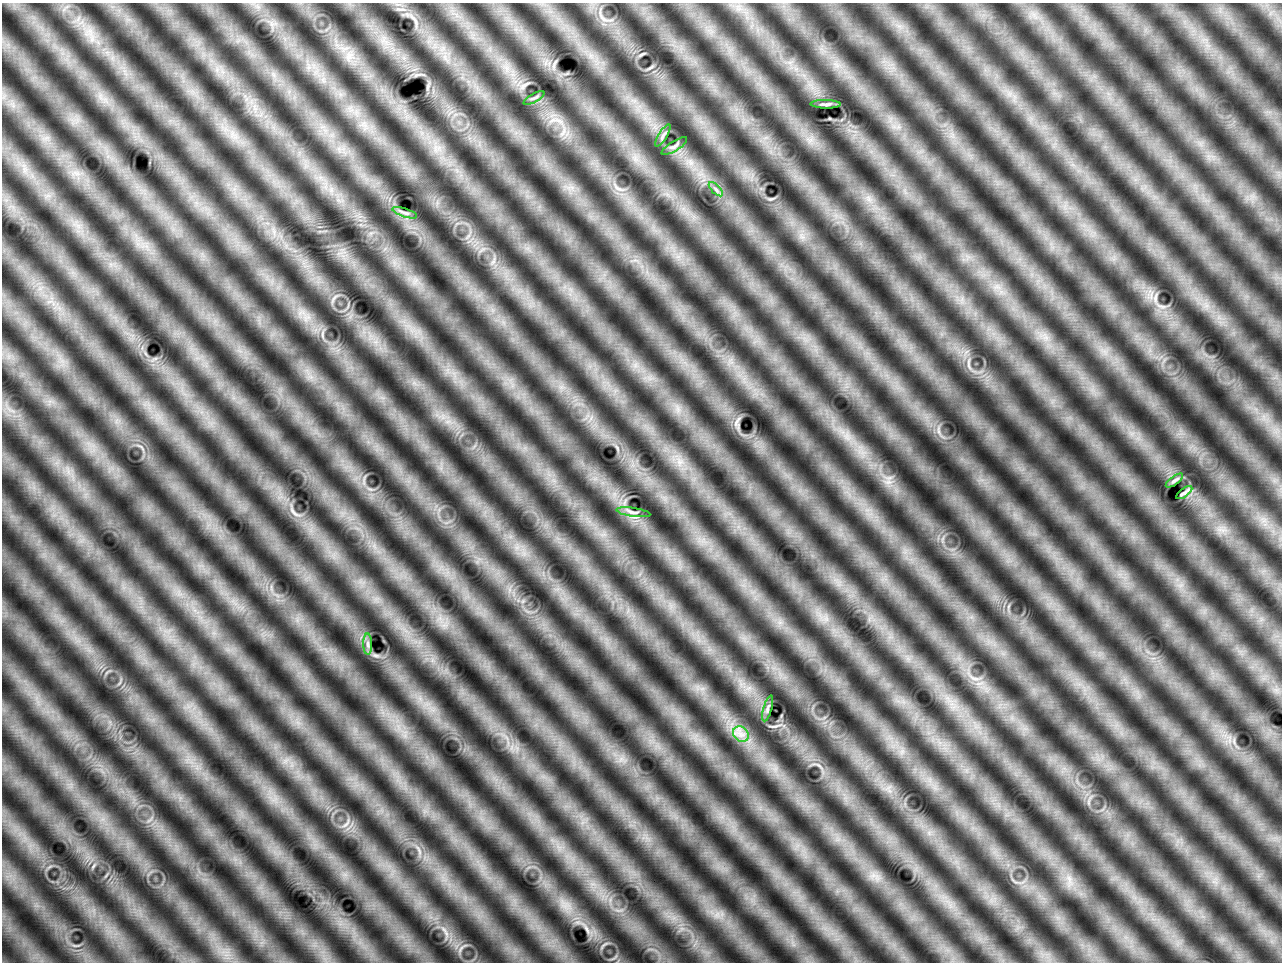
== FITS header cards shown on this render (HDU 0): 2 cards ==
NAXIS1  =                 1280
NAXIS2  =                  960

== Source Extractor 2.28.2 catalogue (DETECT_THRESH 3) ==
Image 1280 x 960 px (HDU 0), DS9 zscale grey, 1 PNG px = 1 image px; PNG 1284 x 964 px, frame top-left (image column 1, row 960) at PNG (2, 3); each listed source drawn as its Kron ellipse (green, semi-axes under 4 px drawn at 4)
Background 98.4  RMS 20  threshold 60.8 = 3 sigma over >= 5 px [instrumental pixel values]
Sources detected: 12; all 12 listed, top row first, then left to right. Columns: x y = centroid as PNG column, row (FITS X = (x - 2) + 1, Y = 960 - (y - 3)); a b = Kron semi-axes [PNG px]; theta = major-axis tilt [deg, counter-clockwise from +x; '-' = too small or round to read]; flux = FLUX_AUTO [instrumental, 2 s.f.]
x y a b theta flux
534 98 12 3 28 2200
826 104 15 3 -1 2900
663 135 13 4 58 3400
674 146 15 5 32 4000
716 189 9 3 -45 2900
405 213 13 4 -18 4200
1174 480 10 4 36 3000
1184 493 9 2 36 2900
633 512 17 4 -8 4200
368 644 10 4 -89 3700
768 708 13 4 74 3300
741 734 8 7 - 8200